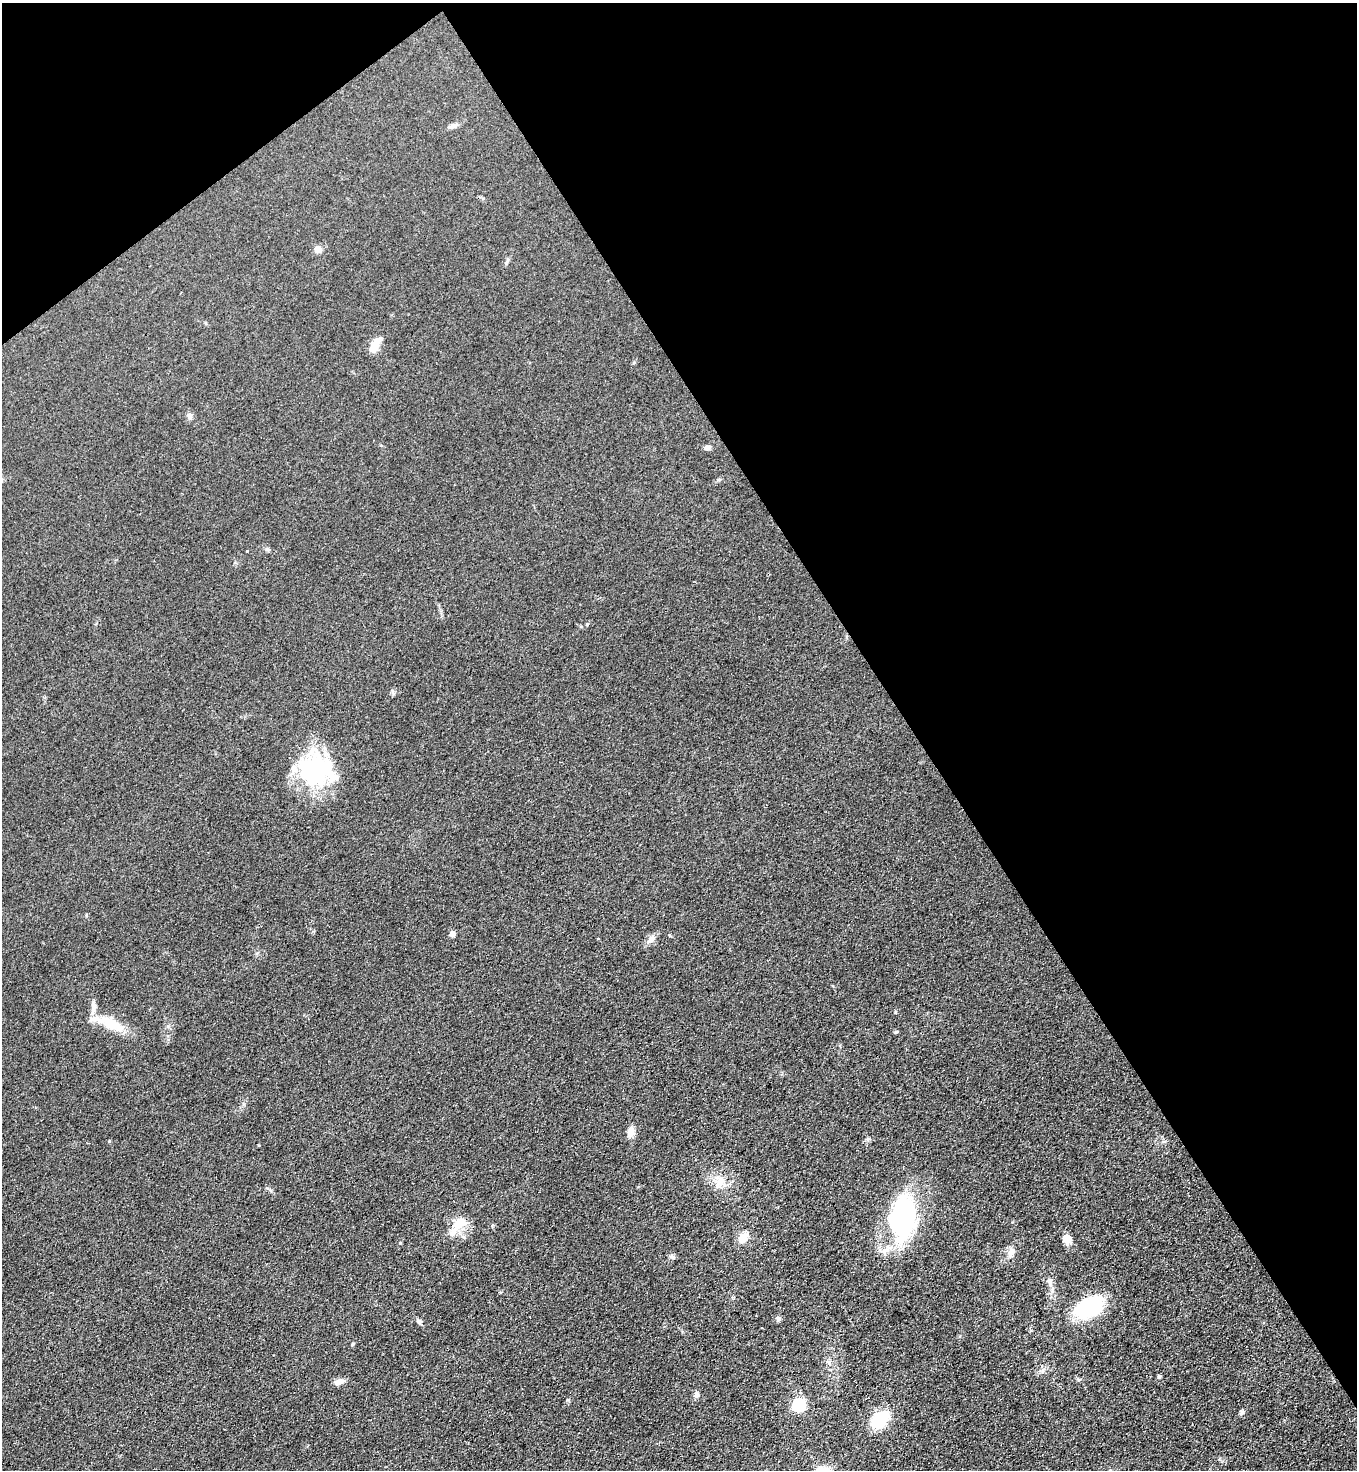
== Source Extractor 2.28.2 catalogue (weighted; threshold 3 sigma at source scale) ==
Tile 3 of 4 x 4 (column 3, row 1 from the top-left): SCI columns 3025-4379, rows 4428-5895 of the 5908 x 5918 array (HDU 1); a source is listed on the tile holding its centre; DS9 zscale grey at full resolution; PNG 1359 x 1472 px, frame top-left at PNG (2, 3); no overlay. Shown black and unused: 36% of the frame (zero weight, under 3 of 4 exposures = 3% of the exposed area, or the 3 px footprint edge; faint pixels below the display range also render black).
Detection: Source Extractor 2.28.2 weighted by HDU 2 'WHT'; one run over the whole footprint, this tile lists its part. Background 0.0764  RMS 0.0072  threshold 0.0324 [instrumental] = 3 sigma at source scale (4.5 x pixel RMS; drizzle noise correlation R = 1.50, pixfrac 1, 0.05/0.05 arcsec/px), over >= 5 px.
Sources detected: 38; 2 inside a brighter object's white glare — not listed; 4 inside a brighter listed object's ellipse — not listed separately; the other 32 listed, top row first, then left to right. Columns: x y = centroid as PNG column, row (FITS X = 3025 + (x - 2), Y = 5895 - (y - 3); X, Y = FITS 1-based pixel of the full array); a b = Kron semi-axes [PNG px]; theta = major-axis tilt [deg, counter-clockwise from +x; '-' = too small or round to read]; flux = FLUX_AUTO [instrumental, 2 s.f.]
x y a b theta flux
454 126 11 6 20 2.7
318 249 5 5 - 12
375 346 17 7 60 11
189 416 8 6 77 2.5
707 447 8 5 3 2.6
267 549 5 5 - 1.2
326 767 54 32 58 53
452 934 7 6 - 2.5
669 935 5 3 - 0.67
599 939 3 3 - 0.8
651 939 13 8 45 4.4
111 1024 38 12 -25 18
896 1032 5 4 - 0.81
631 1132 13 8 64 4.7
109 1141 4 4 - 0.72
719 1181 15 8 82 6.2
903 1218 48 27 88 110
460 1223 19 13 36 12
743 1238 13 10 60 7.4
1067 1239 10 8 -56 7.4
1011 1252 13 9 61 5
672 1257 7 5 -30 1.4
1050 1281 11 7 88 3.3
1089 1307 34 20 27 45
778 1318 6 6 - 1.7
419 1322 7 6 - 1.8
1159 1377 5 4 - 1.4
340 1381 13 7 15 3.7
696 1395 8 6 61 2.5
798 1405 6 6 - 81
1242 1412 7 6 - 1.6
880 1420 24 16 44 24
Overlapping masked pixels (flux is a lower limit): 1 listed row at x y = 903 1218
Unlisted compact peaks at least as high as the median listed source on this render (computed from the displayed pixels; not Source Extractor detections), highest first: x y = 353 1344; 587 624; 718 480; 267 1188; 168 1026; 492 1226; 392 691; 86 915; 244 1104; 634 362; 896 1012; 506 263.